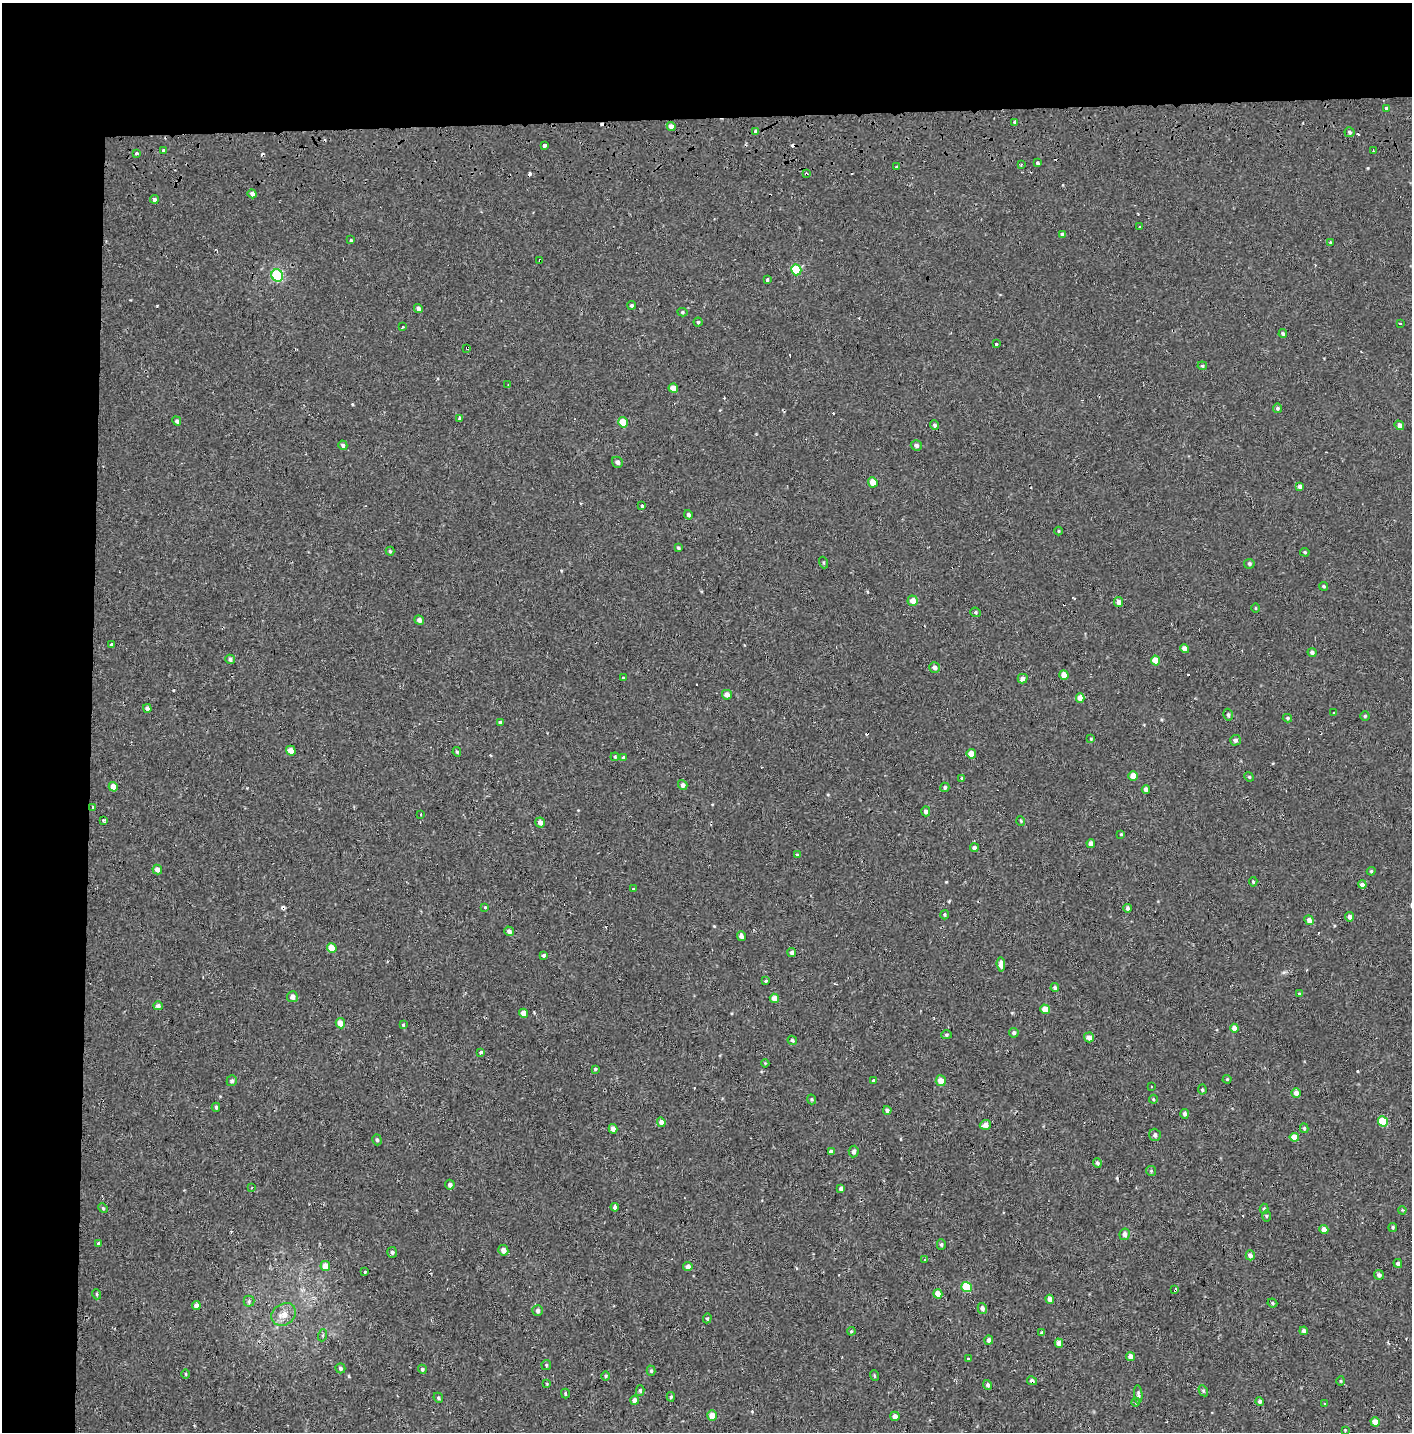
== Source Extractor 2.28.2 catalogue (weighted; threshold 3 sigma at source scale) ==
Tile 1 of 3 x 3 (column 1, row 1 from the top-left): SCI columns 15-1424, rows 3024-4453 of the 4245 x 4554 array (HDU 1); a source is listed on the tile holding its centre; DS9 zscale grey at full resolution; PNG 1414 x 1434 px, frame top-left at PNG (2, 3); each listed source drawn as its Kron ellipse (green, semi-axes under 4 px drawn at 4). Shown black and unused: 14% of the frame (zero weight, under 2 of 3 exposures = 3% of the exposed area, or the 3 px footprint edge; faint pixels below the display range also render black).
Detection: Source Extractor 2.28.2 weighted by HDU 2 'WHT'; one run over the whole footprint, this tile lists its part. Background -2.28e-05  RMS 0.0025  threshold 0.0113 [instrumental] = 3 sigma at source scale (4.5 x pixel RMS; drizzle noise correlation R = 1.50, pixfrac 1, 0.0396/0.0396 arcsec/px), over >= 5 px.
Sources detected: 255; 29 cosmic-ray / hot-pixel residue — neither listed nor drawn; the other 226 listed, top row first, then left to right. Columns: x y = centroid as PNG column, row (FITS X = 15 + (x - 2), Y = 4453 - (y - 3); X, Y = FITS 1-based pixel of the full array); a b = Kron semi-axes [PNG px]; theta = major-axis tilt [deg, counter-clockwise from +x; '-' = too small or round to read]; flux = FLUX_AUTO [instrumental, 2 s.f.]
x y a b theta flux
1386 108 4 3 - 2.1
1014 122 4 3 - 0.45
671 127 4 4 - 1.5
755 131 3 3 - 2.2
1349 132 5 5 - 0.56
544 145 3 3 - 1
1373 150 3 2 - 0.18
163 151 4 3 - 0.46
136 153 3 3 - 0.53
1037 163 4 3 - 1.4
1021 164 3 3 - 0.39
896 167 3 3 - 0.49
806 174 4 2 - 0.25
252 194 4 4 - 1.1
154 199 4 4 - 0.56
1140 227 3 3 - 1.7
1062 234 4 4 - 0.51
351 240 3 3 - 0.69
1330 242 4 2 - 0.18
540 261 3 3 - 0.75
796 270 5 5 - 10
277 275 6 5 - 27
767 280 3 3 - 1.4
632 305 4 4 - 0.51
418 309 5 4 - 0.89
682 312 5 4 - 0.35
698 322 4 4 - 0.34
1400 323 3 2 - 0.18
402 327 3 3 - 0.73
1283 334 4 4 - 0.51
996 344 3 3 - 0.78
467 348 3 2 - 0.3
1202 366 5 4 - 0.36
508 384 3 2 - 0.21
673 388 5 4 - 2.2
1277 408 4 4 - 0.49
459 419 3 3 - 0.64
177 421 5 4 - 0.52
623 422 5 4 - 4.7
934 425 5 4 - 0.54
1399 425 5 4 - 1.3
343 445 5 4 - 0.54
916 445 5 5 - 0.68
617 462 6 5 - 0.82
873 482 5 4 - 3
1300 486 4 4 - 0.7
642 505 3 3 - 3.6
688 515 5 4 - 0.58
1059 531 4 3 - 0.24
678 548 3 3 - 0.33
390 551 4 4 - 0.37
1305 552 5 4 - 0.3
823 562 6 3 -71 0.27
1249 564 5 5 - 0.44
1324 586 4 4 - 0.35
913 601 5 5 - 1.9
1118 602 5 4 - 1.1
1255 608 5 3 - 0.22
976 612 5 4 - 0.38
419 620 5 4 - 0.89
111 644 3 3 - 0.62
1185 648 4 4 - 1.5
1312 652 4 4 - 0.63
230 659 5 4 - 0.57
1156 661 5 4 - 3
934 667 5 5 - 0.86
1064 675 5 4 - 2.1
623 678 3 3 - 0.48
1023 679 5 4 - 1.2
727 695 5 4 - 1.5
1080 698 5 4 - 2.3
147 708 4 4 - 0.74
1333 712 3 2 - 0.25
1228 715 6 4 -75 0.45
1365 716 4 4 - 0.29
1287 718 4 3 - 0.34
500 722 4 4 - 0.33
1091 739 4 3 - 0.22
1235 740 5 5 - 0.7
291 751 5 4 - 2
457 752 4 3 - 0.32
971 754 5 4 - 3
615 757 4 3 - 0.25
623 758 4 3 - 3.6
1133 776 4 4 - 2.8
1249 777 5 4 - 0.29
962 778 3 3 - 0.92
683 785 5 4 - 0.79
113 787 5 4 - 1.8
945 787 5 4 - 0.49
1146 789 4 4 - 1.1
93 808 3 3 - 1.5
926 811 5 4 - 0.82
421 815 3 2 - 0.44
103 820 3 3 - 0.35
1021 821 5 3 - 0.26
540 822 5 5 - 1.3
1121 834 4 3 - 0.25
1091 843 4 4 - 1.2
974 848 4 4 - 0.83
797 855 4 3 - 0.45
157 869 5 4 - 1.2
1371 871 4 4 - 0.28
1253 882 4 4 - 0.34
1362 884 4 4 - 1.2
633 889 3 3 - 0.42
485 907 3 3 - 1.5
1128 908 4 3 - 0.66
945 915 4 4 - 0.28
1350 917 4 4 - 0.85
1309 920 5 4 - 1.2
509 931 5 4 - 0.79
741 936 5 4 - 0.85
332 948 5 4 - 3.5
792 953 5 4 - 0.62
543 955 4 4 - 0.44
1001 964 7 4 -85 1.6
766 980 3 3 - 3.9
1055 988 4 4 - 0.51
1299 994 4 3 - 0.27
292 997 5 5 - 1.2
774 998 5 4 - 2
158 1006 4 4 - 0.7
1045 1009 5 4 - 2.8
524 1013 4 4 - 2
340 1023 5 4 - 2.4
403 1025 3 3 - 0.49
1234 1028 4 4 - 1.6
1014 1033 5 4 - 0.48
946 1035 5 4 - 0.37
1089 1037 5 5 - 1.4
792 1040 5 4 - 0.44
481 1052 3 3 - 6.3
765 1063 4 4 - 0.24
595 1069 3 3 - 0.48
1227 1079 4 4 - 0.28
232 1081 5 5 - 0.56
873 1081 3 3 - 0.69
941 1081 5 5 - 2.4
1151 1086 2 2 - 0.28
1202 1090 5 4 - 0.36
1296 1093 5 4 - 1.5
812 1099 5 4 - 0.31
1153 1099 4 4 - 0.27
216 1107 4 4 - 0.39
887 1110 4 4 - 0.63
1184 1114 5 4 - 0.62
1383 1121 5 5 - 9.2
661 1122 5 4 - 1.1
985 1125 6 4 20 1.5
1304 1128 5 4 - 0.4
613 1129 5 4 - 1.5
1155 1135 6 6 - 0.68
1294 1137 4 4 - 2.3
377 1140 5 4 - 0.4
854 1151 6 5 - 0.84
831 1152 4 4 - 0.76
1097 1163 5 4 - 0.52
1151 1171 5 5 - 0.31
450 1185 5 4 - 0.74
251 1188 3 3 - 0.27
841 1188 4 4 - 0.67
615 1207 4 4 - 0.82
103 1208 5 4 - 0.32
1264 1209 5 4 - 0.35
1402 1210 4 3 - 0.19
1266 1216 6 4 -90 0.29
1393 1227 4 4 - 0.37
1324 1229 5 4 - 1.6
1125 1234 6 5 - 0.95
99 1243 3 3 - 2.5
941 1245 5 4 - 0.38
503 1250 5 5 - 1.4
392 1252 5 5 - 0.54
1250 1255 5 4 - 0.98
925 1259 4 2 - 0.21
1398 1263 4 4 - 0.73
325 1266 5 4 - 2.6
688 1267 4 4 - 1.3
365 1272 4 3 - 0.25
1379 1275 5 5 - 0.73
966 1287 5 5 - 11
1175 1290 4 3 - 2
96 1294 5 3 - 0.23
938 1294 5 4 - 2.4
1050 1299 4 4 - 1.4
249 1301 5 5 - 0.43
1272 1303 5 4 - 0.34
196 1305 4 4 - 1.3
982 1308 5 4 - 0.92
538 1311 5 5 - 0.69
284 1314 13 10 36 2.4
707 1318 5 4 - 0.34
851 1331 4 4 - 0.28
1304 1331 4 4 - 0.95
1042 1333 3 3 - 0.55
323 1335 6 4 71 0.36
989 1340 4 4 - 0.88
1059 1343 4 4 - 1.5
1130 1356 4 4 - 1.5
968 1359 3 3 - 2.5
546 1365 5 4 - 0.28
340 1368 5 5 - 0.53
422 1369 5 4 - 0.4
651 1371 5 4 - 0.41
186 1374 5 3 - 0.2
606 1376 5 3 - 0.28
874 1376 5 3 - 0.29
1032 1381 5 4 - 0.63
1340 1381 5 3 - 0.24
547 1384 4 3 - 0.21
988 1385 5 4 - 0.6
640 1391 5 4 - 0.38
1203 1391 6 4 -60 0.36
565 1393 5 3 - 0.28
1138 1394 9 4 -86 0.53
671 1397 4 4 - 0.39
438 1398 5 4 - 0.38
635 1400 4 4 - 1.2
1260 1401 4 4 - 0.55
1136 1402 4 3 - 0.21
1324 1404 3 2 - 0.22
712 1415 5 5 - 2.2
895 1416 4 4 - 1.3
1375 1422 5 4 - 2.4
1345 1430 3 3 - 0.2
Overlapping masked pixels (flux is a lower limit): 6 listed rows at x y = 806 174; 540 261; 467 348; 966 1287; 1175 1290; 1032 1381